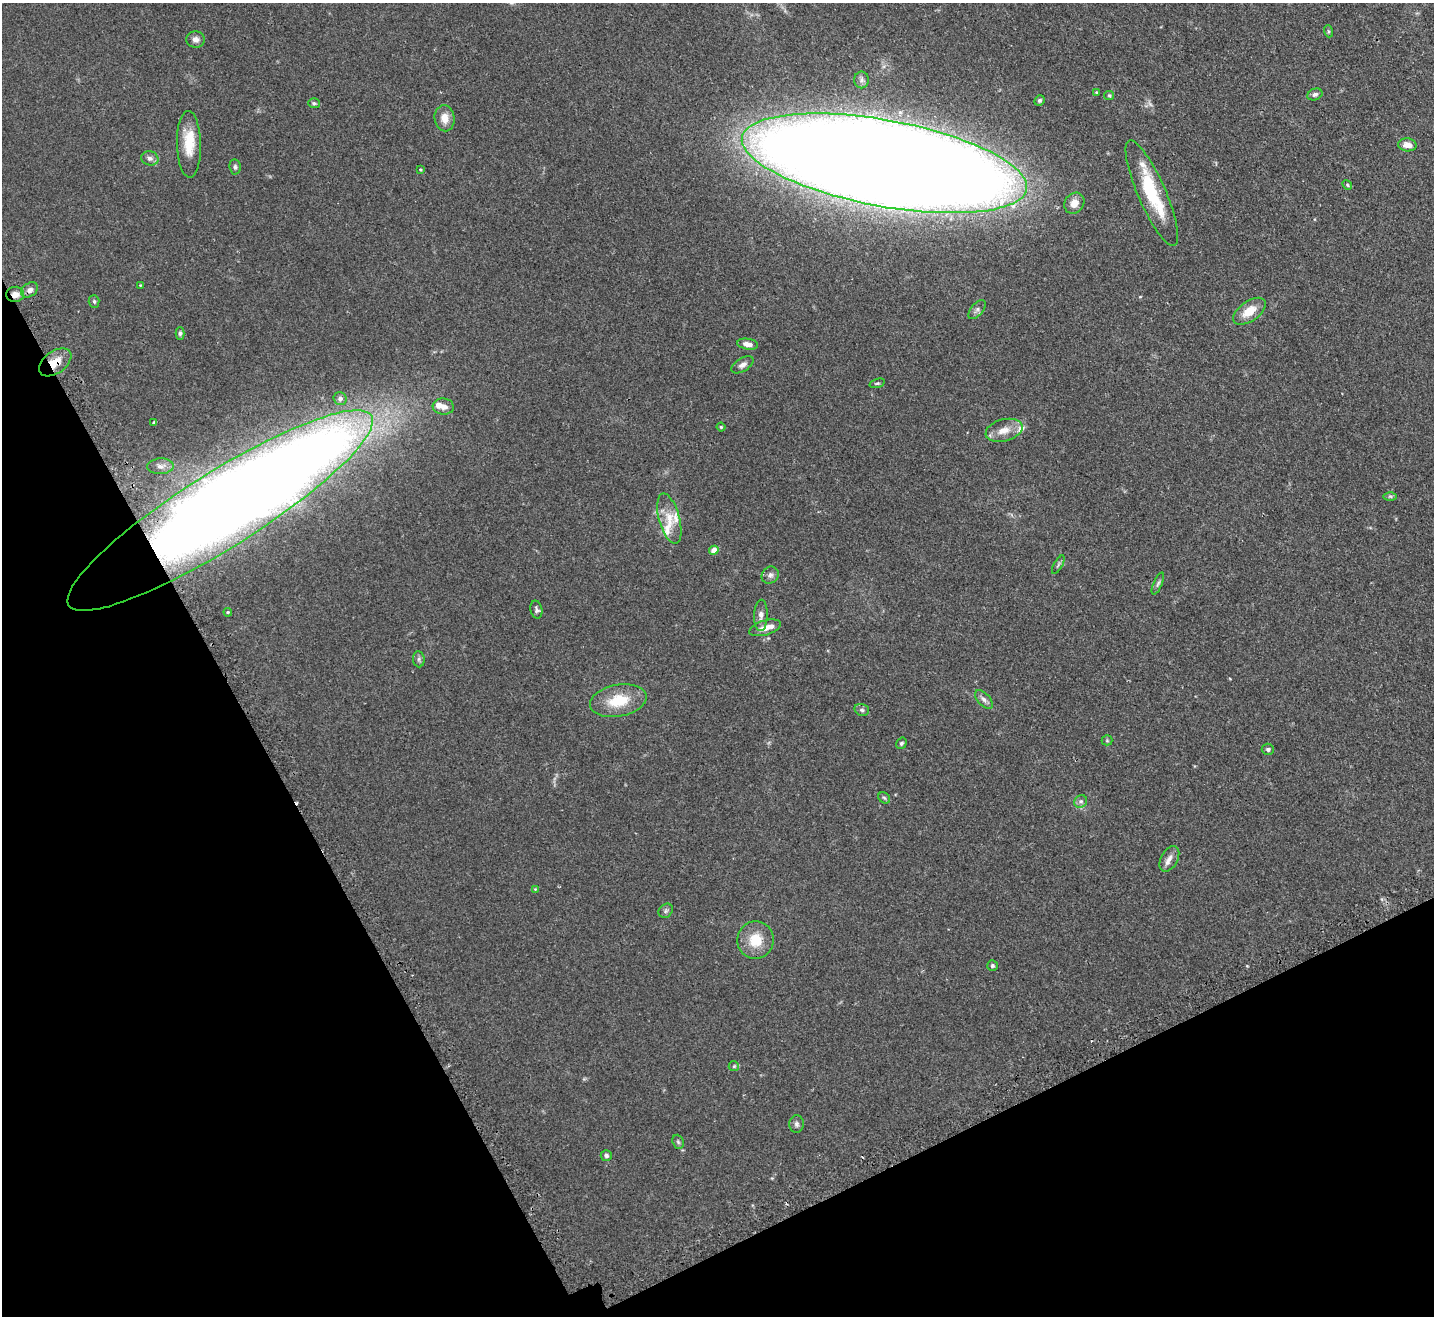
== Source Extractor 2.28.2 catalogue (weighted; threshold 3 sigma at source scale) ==
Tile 14 of 4 x 4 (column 2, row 4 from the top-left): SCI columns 1469-2900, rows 200-1513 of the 5799 x 5790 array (HDU 1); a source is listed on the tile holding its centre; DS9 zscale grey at full resolution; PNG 1436 x 1318 px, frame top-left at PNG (2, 3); each listed source drawn as its Kron ellipse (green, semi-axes under 4 px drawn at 4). Shown black and unused: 25% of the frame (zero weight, under 2 of 3 exposures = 4% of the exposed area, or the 3 px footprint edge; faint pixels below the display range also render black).
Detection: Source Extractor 2.28.2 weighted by HDU 2 'WHT'; one run over the whole footprint, this tile lists its part. Background 0.11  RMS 0.0074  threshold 0.0335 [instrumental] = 3 sigma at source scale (4.5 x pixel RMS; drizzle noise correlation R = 1.50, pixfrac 1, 0.05/0.05 arcsec/px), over >= 5 px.
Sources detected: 72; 1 inside a brighter object's white glare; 1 cosmic-ray / hot-pixel residue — neither listed nor drawn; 6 inside a brighter listed object's ellipse — not listed separately; the other 64 listed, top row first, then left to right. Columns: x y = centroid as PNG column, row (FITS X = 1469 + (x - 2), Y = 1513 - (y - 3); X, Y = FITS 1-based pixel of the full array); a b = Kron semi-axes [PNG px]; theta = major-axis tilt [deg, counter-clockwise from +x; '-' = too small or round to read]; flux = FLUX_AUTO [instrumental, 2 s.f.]
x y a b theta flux
1328 31 6 4 -72 1.1
196 39 9 8 - 3.5
861 80 8 7 - 2.1
1096 92 4 3 - 0.88
1315 94 8 5 22 2
1109 95 5 4 - 0.88
1039 100 5 5 - 1.3
314 103 6 5 - 1.2
445 118 13 10 -86 7.3
189 144 33 12 -88 19
1407 145 9 6 -5 5.2
150 158 9 7 -15 2.7
884 163 145 43 -10 5200
235 167 7 5 -82 1.8
420 170 4 3 - 0.76
1347 185 5 4 - 0.86
1152 193 57 14 -66 43
1074 203 11 9 55 7.2
140 285 3 2 - 0.56
30 290 9 6 36 3.5
15 294 9 7 5 5.4
94 301 6 5 - 1.2
977 310 11 6 50 2.6
1249 311 18 10 35 12
180 333 6 4 90 1.4
748 344 10 5 -9 4.5
55 362 18 11 36 11
742 365 12 6 31 3.3
877 383 8 4 18 1.1
340 398 6 6 - 2.4
443 407 10 8 -6 4.4
154 423 3 3 - 3
721 427 4 4 - 0.88
1004 430 19 11 14 9.1
161 466 13 8 4 4
1390 496 6 4 0 1.1
220 511 179 38 32 2300
669 519 26 10 -75 12
714 550 5 4 - 8.4
1058 565 10 3 61 1.3
770 575 9 8 - 2.7
1158 583 12 4 66 1.7
536 610 9 6 -78 1.9
228 612 4 4 - 0.73
761 615 16 7 88 4
765 628 16 7 16 6
419 659 8 5 -83 1.6
984 700 11 6 -47 2.9
618 701 29 16 11 23
862 710 7 5 -16 1.6
1107 740 5 5 - 0.88
901 743 6 5 - 1.3
1268 749 6 5 - 1.7
884 798 6 5 - 1.1
1081 801 7 6 - 2.3
1169 859 14 8 61 4.6
535 889 4 4 - 0.62
666 911 8 6 47 1.7
756 940 19 18 - 17
992 966 5 5 - 1.5
734 1066 5 5 - 0.91
796 1124 9 7 -88 2.1
678 1142 7 5 -68 1.4
606 1155 5 5 - 1.8
Overlapping masked pixels (flux is a lower limit): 3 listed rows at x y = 15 294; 55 362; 220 511